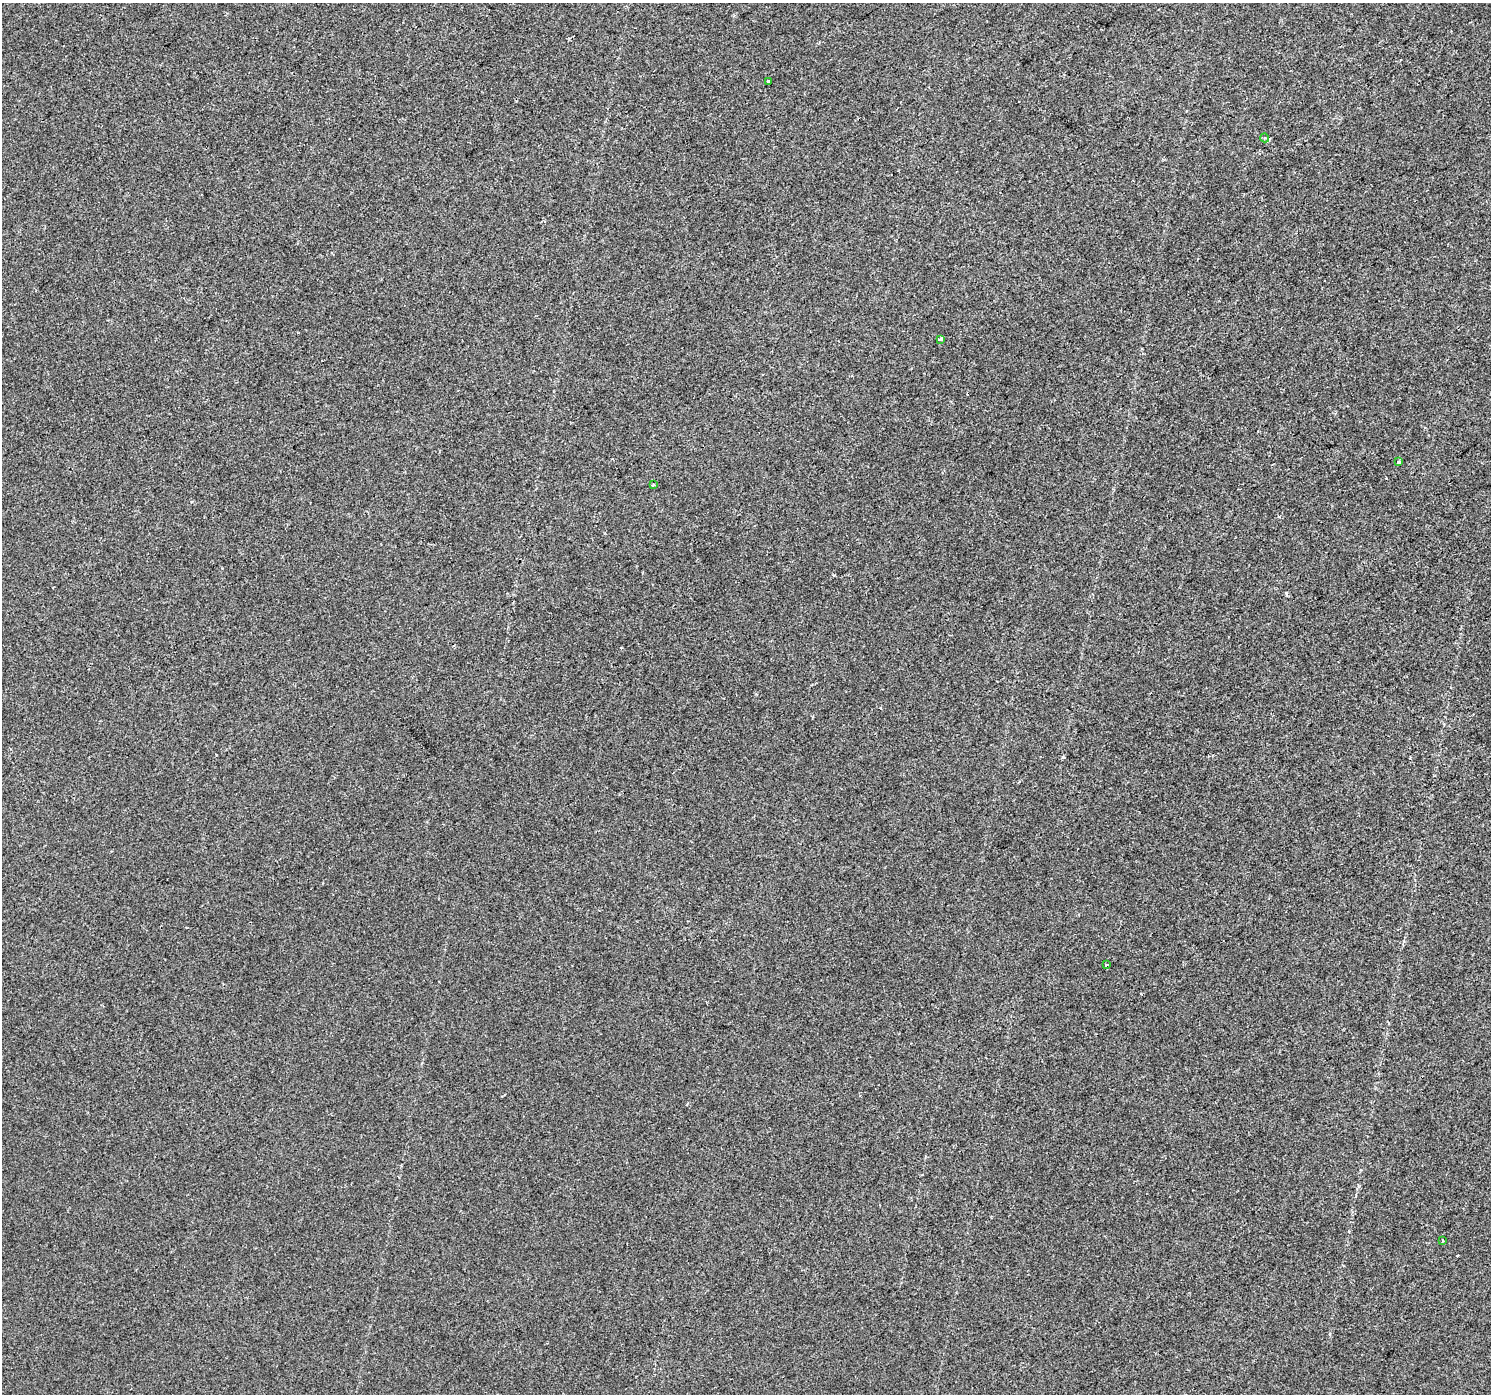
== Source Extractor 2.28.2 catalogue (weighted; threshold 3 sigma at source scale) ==
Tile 10 of 4 x 4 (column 2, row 3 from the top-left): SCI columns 1489-2977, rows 1522-2913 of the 5957 x 5890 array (HDU 1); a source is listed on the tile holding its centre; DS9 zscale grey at full resolution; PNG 1493 x 1396 px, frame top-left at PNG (2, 3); each listed source drawn as its Kron ellipse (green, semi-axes under 4 px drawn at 4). Shown black and unused: <1% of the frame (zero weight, under 2 of 3 exposures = <1% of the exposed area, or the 3 px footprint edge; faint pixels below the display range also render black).
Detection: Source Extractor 2.28.2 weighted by HDU 2 'WHT'; one run over the whole footprint, this tile lists its part. Background 1.43e-04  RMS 0.0046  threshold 0.0205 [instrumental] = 3 sigma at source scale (4.5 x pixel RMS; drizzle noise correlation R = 1.50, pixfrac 1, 0.0396/0.0396 arcsec/px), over >= 5 px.
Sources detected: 9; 2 cosmic-ray / hot-pixel residue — neither listed nor drawn; the other 7 listed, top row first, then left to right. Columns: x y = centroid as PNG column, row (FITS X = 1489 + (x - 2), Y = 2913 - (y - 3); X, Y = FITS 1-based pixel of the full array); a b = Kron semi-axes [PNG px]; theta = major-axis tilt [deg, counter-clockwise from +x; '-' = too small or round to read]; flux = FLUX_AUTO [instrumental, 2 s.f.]
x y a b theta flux
769 81 3 3 - 0.67
1265 138 4 3 - 0.5
940 339 4 3 - 1.5
1398 462 3 3 - 1.5
654 485 3 3 - 0.67
1106 965 4 2 - 0.48
1443 1240 4 2 - 0.35